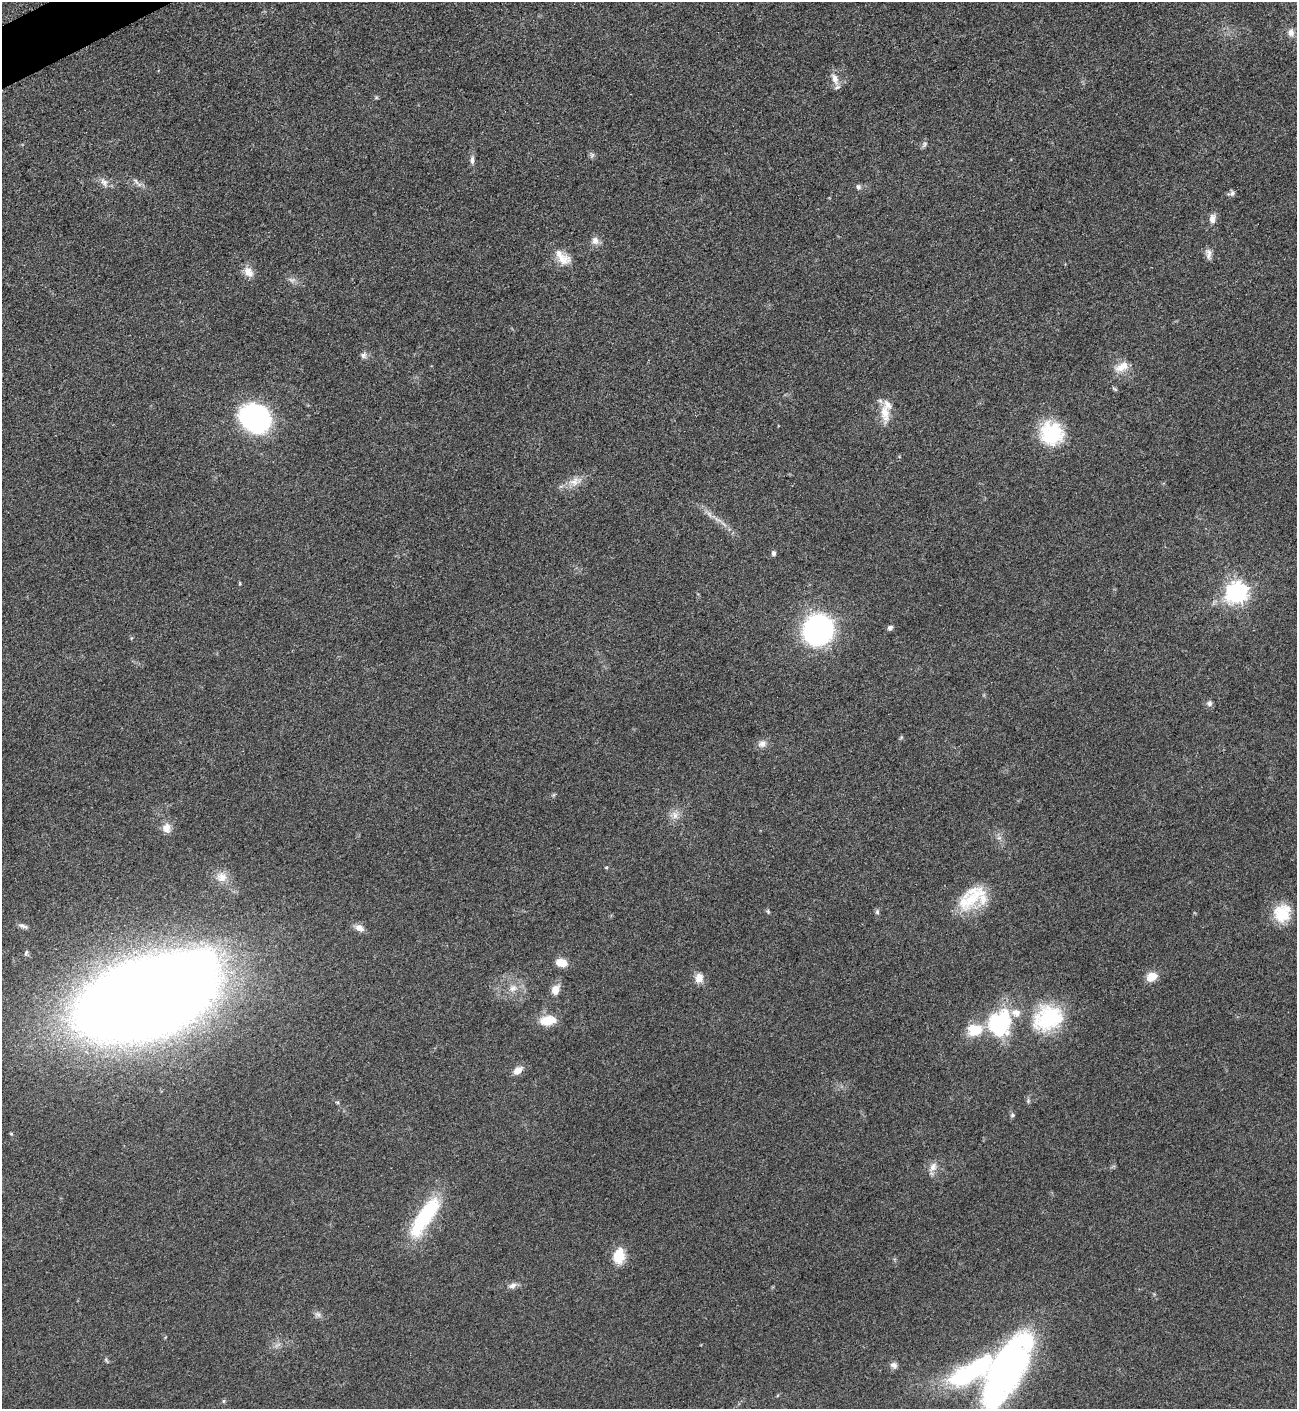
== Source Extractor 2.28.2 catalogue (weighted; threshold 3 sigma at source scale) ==
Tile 11 of 4 x 4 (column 3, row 3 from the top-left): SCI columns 2750-4044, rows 1415-2821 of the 5635 x 5645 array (HDU 1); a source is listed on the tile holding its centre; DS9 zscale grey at full resolution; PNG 1299 x 1411 px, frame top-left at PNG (2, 2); no overlay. Shown black and unused: <1% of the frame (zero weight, under 3 of 5 exposures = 1% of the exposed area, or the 3 px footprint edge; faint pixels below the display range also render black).
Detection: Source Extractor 2.28.2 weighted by HDU 2 'WHT'; one run over the whole footprint, this tile lists its part. Background 0.0916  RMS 0.0067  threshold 0.0302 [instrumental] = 3 sigma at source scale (4.5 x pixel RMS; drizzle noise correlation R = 1.50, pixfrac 1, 0.05/0.05 arcsec/px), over >= 5 px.
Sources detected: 71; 1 too faint to see at this stretch — not listed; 5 inside a brighter listed object's ellipse — not listed separately; the other 65 listed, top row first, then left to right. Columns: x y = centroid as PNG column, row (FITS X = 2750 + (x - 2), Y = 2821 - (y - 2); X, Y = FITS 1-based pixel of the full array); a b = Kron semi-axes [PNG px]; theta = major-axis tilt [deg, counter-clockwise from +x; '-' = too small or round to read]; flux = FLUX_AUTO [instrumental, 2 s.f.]
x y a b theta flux
1291 32 10 8 -86 3.8
835 79 18 9 -70 5.8
924 144 10 5 60 1.6
592 155 8 5 46 1.4
472 160 11 6 -88 2.7
136 181 10 4 -57 1.8
104 182 13 8 -48 4
858 187 7 6 - 1.8
1232 193 10 6 19 2.1
1212 219 13 8 80 3.9
595 241 11 9 86 4.2
1208 254 15 7 -86 3.4
562 259 23 14 -2 9.8
248 272 15 11 -47 6.2
364 355 8 7 - 2.4
1122 366 21 11 29 8.5
1115 389 9 3 -34 0.96
885 412 26 12 -88 11
256 418 25 21 -35 140
1051 433 28 27 - 36
575 481 20 10 19 7.7
709 514 10 4 -60 2.3
774 553 6 5 - 1.8
1237 592 8 7 - 430
890 628 6 5 - 1.9
818 630 19 17 58 220
131 638 6 3 70 0.7
1209 703 7 7 - 2.4
901 738 6 4 20 0.78
762 744 12 9 22 3.8
553 795 6 4 71 0.89
675 815 12 8 -76 4.4
166 828 13 11 -80 5.7
606 867 5 3 - 0.62
222 877 15 14 - 7.6
972 898 44 19 37 30
768 911 6 5 - 0.98
877 912 7 5 78 1.4
1282 913 22 20 66 19
23 926 14 5 -21 2.5
359 928 12 8 -30 4.4
26 953 7 5 70 1.2
562 963 11 8 -11 9.2
1152 977 12 10 22 8.5
699 978 12 10 79 5.7
513 988 12 10 38 5.5
555 990 11 8 69 7.1
147 997 106 53 22 1900
1048 1018 39 31 25 52
548 1020 20 11 7 13
1000 1023 36 29 67 53
518 1070 12 8 36 5.6
1028 1101 7 5 79 1.3
338 1102 6 4 72 0.8
1012 1115 6 5 - 1.3
933 1167 13 9 61 4.9
425 1217 53 16 56 55
619 1256 20 13 81 13
512 1285 11 7 21 3.3
318 1314 9 6 -38 2.2
106 1360 7 4 -54 1
894 1365 9 7 -19 2.7
1008 1367 67 26 62 280
971 1371 65 21 30 86
224 1401 6 4 89 0.84
Isophote crosses this tile's border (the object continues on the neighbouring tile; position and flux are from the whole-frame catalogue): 1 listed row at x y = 1008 1367